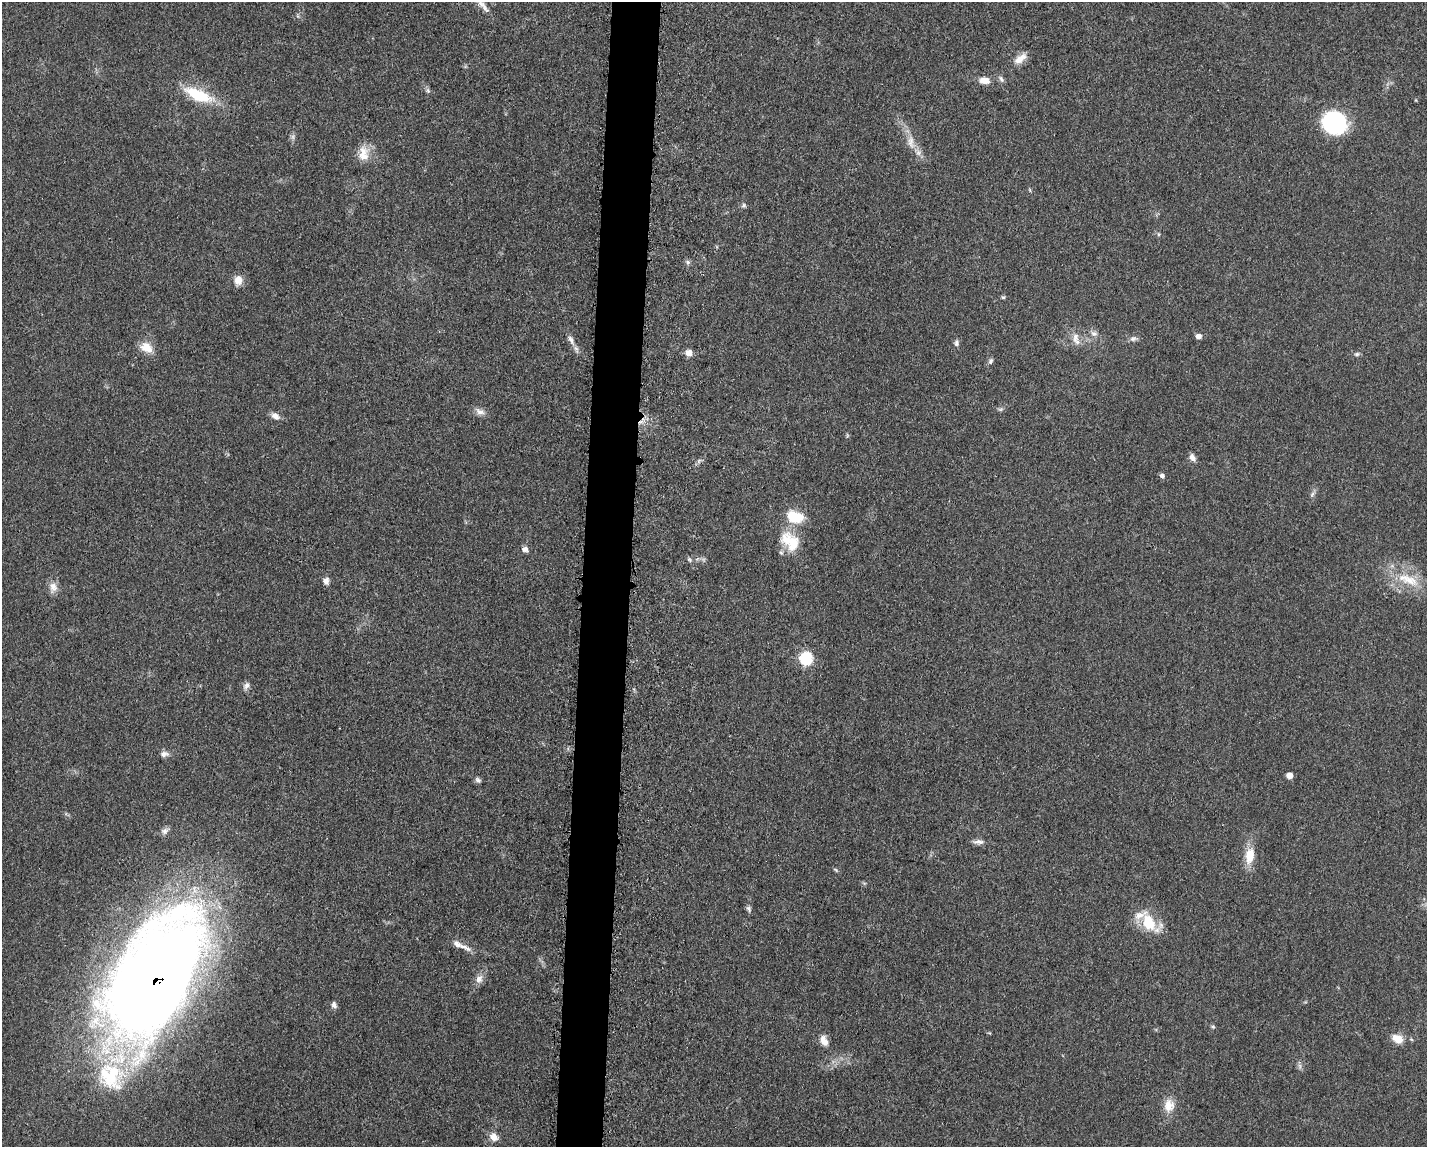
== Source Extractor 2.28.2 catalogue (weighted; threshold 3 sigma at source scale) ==
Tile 8 of 3 x 4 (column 2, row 3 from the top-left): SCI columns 1660-3084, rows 1160-2304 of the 4682 x 4609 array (HDU 1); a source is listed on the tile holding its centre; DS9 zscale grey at full resolution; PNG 1429 x 1149 px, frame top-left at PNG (2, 2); no overlay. Shown black and unused: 3% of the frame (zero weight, under 3 of 5 exposures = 4% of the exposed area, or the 3 px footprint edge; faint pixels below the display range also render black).
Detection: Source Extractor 2.28.2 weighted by HDU 2 'WHT'; one run over the whole footprint, this tile lists its part. Background 0.0609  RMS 0.0061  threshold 0.0274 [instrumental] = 3 sigma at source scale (4.5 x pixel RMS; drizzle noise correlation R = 1.50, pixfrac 1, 0.05/0.05 arcsec/px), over >= 5 px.
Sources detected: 67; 2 too faint to see at this stretch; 1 inside a brighter object's white glare — not listed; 5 inside a brighter listed object's ellipse — not listed separately; the other 59 listed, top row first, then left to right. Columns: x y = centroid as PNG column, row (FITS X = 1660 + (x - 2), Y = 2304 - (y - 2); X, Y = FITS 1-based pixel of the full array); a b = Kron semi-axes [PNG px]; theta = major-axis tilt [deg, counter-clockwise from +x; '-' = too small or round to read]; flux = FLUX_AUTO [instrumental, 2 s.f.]
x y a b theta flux
480 3 15 8 -51 4.4
1020 59 19 9 36 6
1001 79 10 5 -64 1.8
984 80 14 9 -6 5.4
428 90 8 5 -70 1.4
198 95 38 14 -22 26
1335 123 24 21 -19 63
911 142 22 9 -81 7.3
363 154 22 13 -84 9.2
1030 190 6 3 -71 0.66
744 205 6 5 - 1.3
1159 234 6 4 -89 0.71
688 262 6 6 - 1.3
238 280 11 10 - 6
1003 297 5 5 - 0.86
1094 333 10 8 -15 2.8
1198 336 6 5 - 3.5
1075 337 17 8 85 4.9
1133 339 11 7 6 2.2
571 340 15 7 -61 3.7
956 343 8 6 89 1.7
146 347 17 12 -28 8.3
689 353 8 7 - 4
1357 354 6 5 - 1.3
991 361 8 6 70 1.6
1000 409 8 4 0 1.2
480 412 14 8 -27 3.6
275 416 12 8 -34 3.6
847 435 6 4 -72 0.79
1192 457 9 6 -63 3.6
699 461 7 4 71 1.2
1162 476 6 5 - 2
1312 494 8 4 53 1.4
793 542 30 18 -71 18
525 549 8 6 17 2.9
689 560 7 5 -35 1.3
1408 580 38 13 -22 19
326 581 9 7 76 3.1
53 587 15 11 -82 4.8
806 659 7 7 - 60
246 686 10 7 54 2.5
164 754 11 7 12 2.8
1289 775 5 5 - 5
478 780 8 6 -44 1.6
165 831 11 8 33 2.6
978 842 16 6 -1 2.8
1250 855 20 11 82 12
836 870 7 4 -32 0.89
749 909 8 6 -65 1.6
1149 923 28 17 -37 21
461 945 30 6 -24 5.7
154 977 123 60 62 1100
479 979 13 9 66 4
334 1005 8 6 -67 2.1
1213 1027 5 5 - 0.92
1398 1039 8 7 - 12
824 1041 13 8 -63 5.1
1169 1105 18 14 83 8.5
494 1137 11 9 -27 4.6
Overlapping masked pixels (flux is a lower limit): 1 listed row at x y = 154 977
Isophote crosses this tile's border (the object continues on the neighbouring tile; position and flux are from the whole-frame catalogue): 1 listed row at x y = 480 3